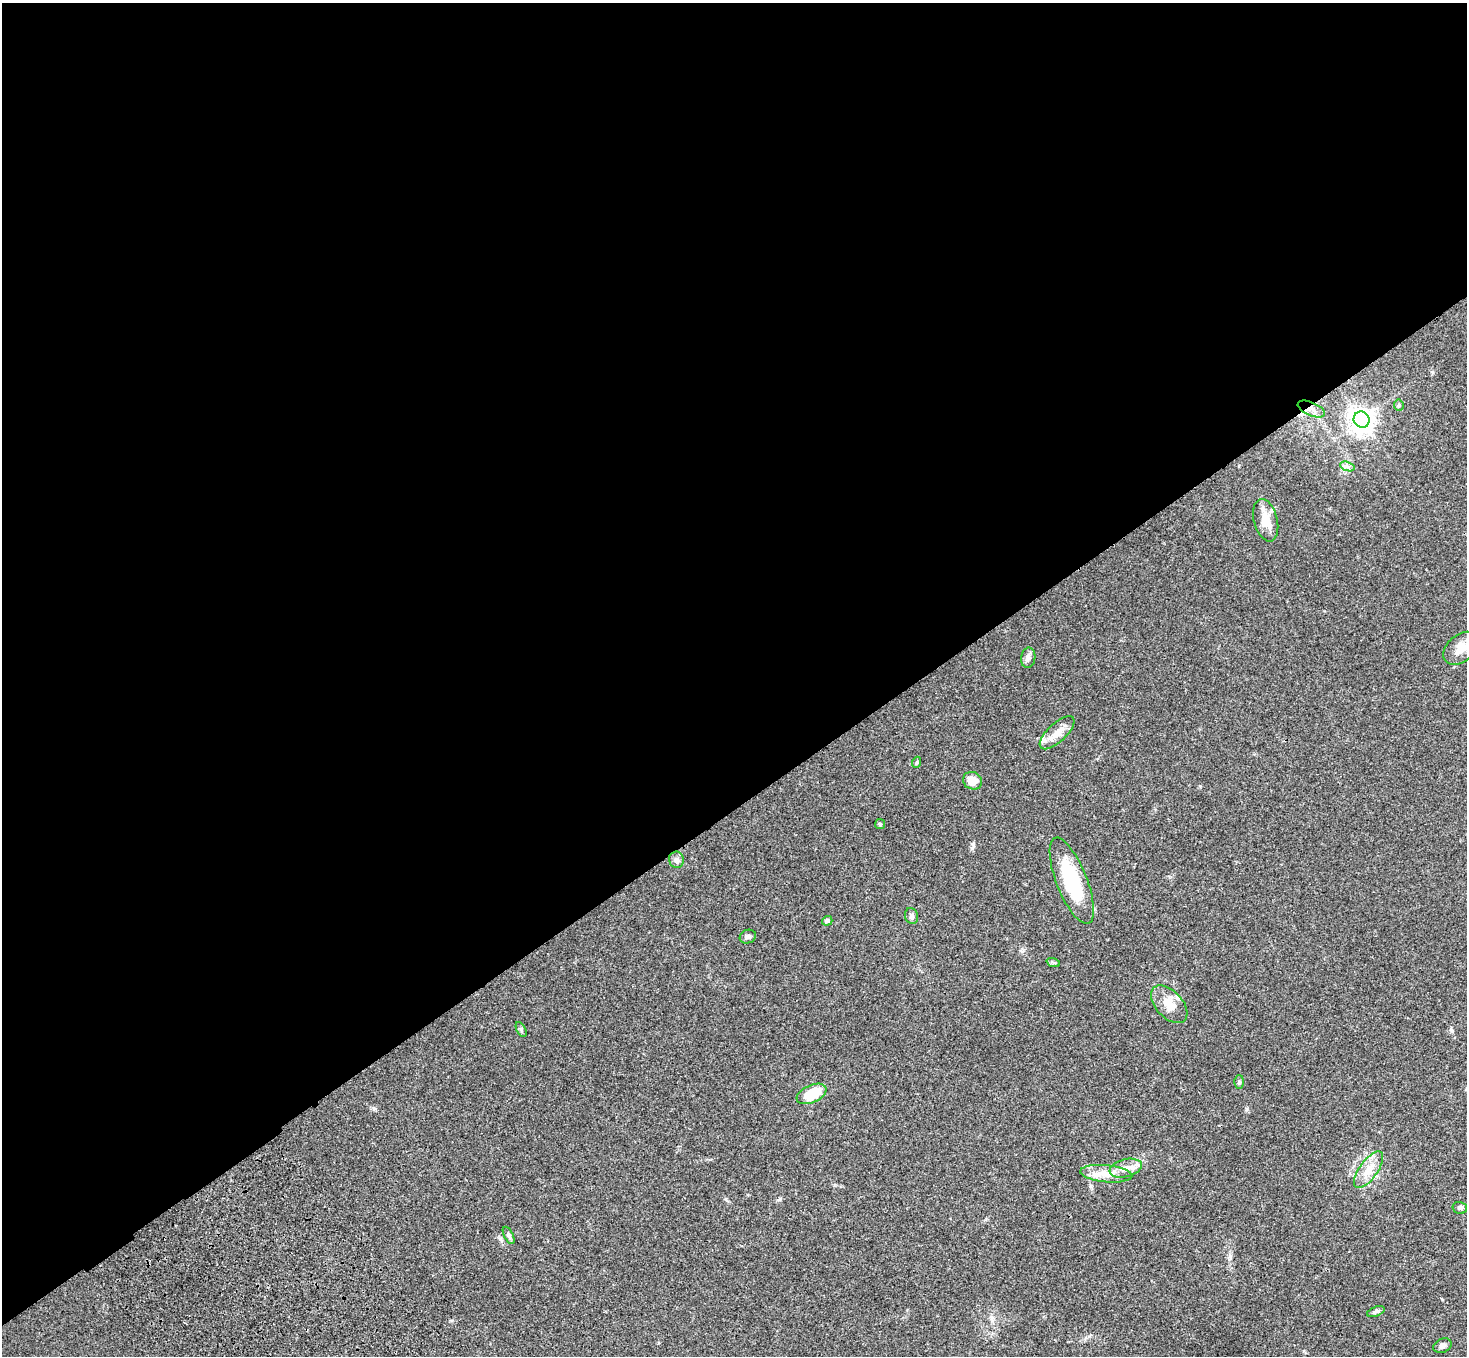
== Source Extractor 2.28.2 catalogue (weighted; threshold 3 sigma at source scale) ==
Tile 2 of 4 x 4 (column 2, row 1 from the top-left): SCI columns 1573-3037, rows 4440-5793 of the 6070 x 6030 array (HDU 1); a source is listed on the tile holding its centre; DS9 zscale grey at full resolution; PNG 1469 x 1358 px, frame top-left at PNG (2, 3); each listed source drawn as its Kron ellipse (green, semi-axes under 4 px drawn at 4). Shown black and unused: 60% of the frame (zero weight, under 3 of 4 exposures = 6% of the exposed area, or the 3 px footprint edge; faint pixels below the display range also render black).
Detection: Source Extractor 2.28.2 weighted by HDU 2 'WHT'; one run over the whole footprint, this tile lists its part. Background 0.0472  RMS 0.0052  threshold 0.0234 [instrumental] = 3 sigma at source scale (4.5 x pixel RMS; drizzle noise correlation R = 1.50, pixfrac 1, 0.05/0.05 arcsec/px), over >= 5 px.
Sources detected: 31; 3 inside a brighter listed object's ellipse — not listed separately; the other 28 listed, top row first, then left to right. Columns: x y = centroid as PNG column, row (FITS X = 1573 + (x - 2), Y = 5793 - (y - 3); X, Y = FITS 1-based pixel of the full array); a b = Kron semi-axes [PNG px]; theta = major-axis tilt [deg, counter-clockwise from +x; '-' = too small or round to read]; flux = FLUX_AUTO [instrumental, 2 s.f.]
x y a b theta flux
1399 405 5 5 - 0.68
1311 409 14 6 -24 3.8
1361 420 8 8 - 450
1347 466 7 4 -19 1.3
1266 520 22 12 -76 8.1
1461 648 20 13 42 6.7
1028 658 10 7 81 2
1057 733 22 9 43 5.8
917 762 5 3 - 0.52
972 781 10 8 -29 6
880 824 5 5 - 0.68
676 860 8 7 - 2.1
1072 881 46 15 -68 33
912 916 8 6 -70 1.5
827 921 5 4 - 1.3
748 937 8 6 19 1.4
1053 962 7 4 -19 0.82
1169 1004 22 13 -47 7.7
521 1029 8 4 -63 0.91
1239 1082 7 5 88 0.98
812 1094 16 8 24 15
1126 1168 16 9 14 4.8
1369 1170 21 9 55 6.7
1106 1174 26 8 -5 6.3
1460 1208 7 5 -13 1.1
509 1235 9 4 -63 1.1
1376 1311 9 4 21 1.3
1442 1346 9 7 25 1.8
Overlapping masked pixels (flux is a lower limit): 1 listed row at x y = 1311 409
Isophote crosses this tile's border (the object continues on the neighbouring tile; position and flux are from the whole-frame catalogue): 1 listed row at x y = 1461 648
Unlisted compact peaks at least as high as the median listed source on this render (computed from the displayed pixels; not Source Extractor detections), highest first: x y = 973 844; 780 1199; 374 1108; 1247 1109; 1022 951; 726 1199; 1452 1031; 1200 786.